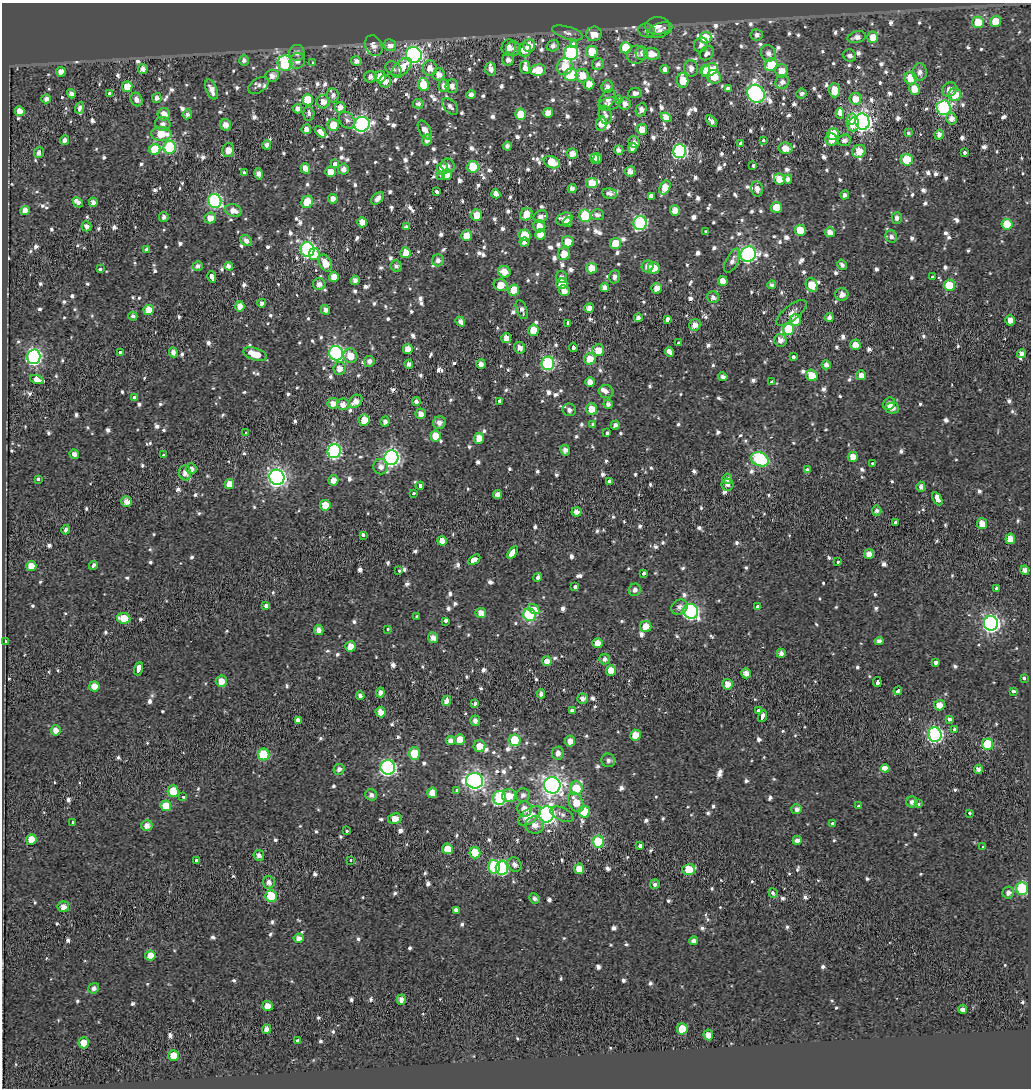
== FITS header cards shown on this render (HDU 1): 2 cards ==
NAXIS1  =                 1029
NAXIS2  =                 1086

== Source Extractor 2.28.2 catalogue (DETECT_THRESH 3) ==
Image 1029 x 1086 px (HDU 1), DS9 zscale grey, 1 PNG px = 1 image px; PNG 1033 x 1090 px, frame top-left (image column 1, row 1086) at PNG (2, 3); each listed source drawn as its Kron ellipse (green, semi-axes under 4 px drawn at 4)
Background 0.132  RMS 0.73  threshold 2.18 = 3 sigma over >= 5 px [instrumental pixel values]
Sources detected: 1183; of the 1183, the 500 brightest by FLUX_AUTO listed and drawn (683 fainter detections omitted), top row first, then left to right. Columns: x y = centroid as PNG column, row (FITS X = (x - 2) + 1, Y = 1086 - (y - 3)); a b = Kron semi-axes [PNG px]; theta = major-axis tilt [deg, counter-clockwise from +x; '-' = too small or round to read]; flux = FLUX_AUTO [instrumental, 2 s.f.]
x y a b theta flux
995 21 5 5 - 1100
978 22 6 5 - 1100
657 26 12 8 2 550
660 30 13 7 21 280
647 31 8 7 - 220
568 33 16 6 -16 240
594 34 8 7 - 670
757 35 6 5 - 210
857 37 9 5 16 360
873 37 5 5 - 750
705 38 6 5 - 1500
573 44 4 4 - 620
390 45 6 6 - 430
529 45 6 6 - 680
701 45 7 6 - 250
374 46 11 8 -63 380
553 46 6 5 - 270
509 48 8 7 - 460
513 48 7 7 - 200
626 48 5 5 - 1600
524 50 7 6 - 570
592 52 6 5 - 1200
297 53 8 7 - 250
571 53 7 7 - 8300
642 53 7 6 - 270
707 53 7 6 - 250
768 53 8 7 - 350
652 54 8 6 -8 630
414 55 8 8 - 17000
636 55 9 9 - 310
850 55 6 6 - 210
244 60 5 4 - 210
508 60 6 5 - 260
297 61 8 7 - 290
356 61 5 4 - 260
285 63 7 7 - 5600
313 63 3 3 - 350
598 64 6 5 - 220
771 64 6 6 - 2400
525 67 7 5 -85 900
565 67 8 7 - 1100
402 68 12 7 46 900
430 68 8 7 - 490
691 68 8 7 - 380
143 69 5 5 - 340
393 69 9 6 -38 210
491 69 6 5 - 320
538 70 8 6 9 1100
665 70 4 4 - 310
710 70 8 6 29 1900
705 71 5 5 - 700
782 71 6 6 - 560
61 72 5 5 - 430
920 72 9 7 -90 290
439 74 6 6 - 420
571 75 6 6 - 2900
272 76 7 6 - 350
582 76 7 6 - 740
370 77 6 6 - 230
380 77 6 5 - 760
714 77 7 6 - 850
911 78 6 6 - 1100
683 80 7 5 -82 1300
385 81 6 6 - 420
782 82 7 6 - 290
423 84 6 5 - 1500
589 84 5 5 - 580
259 85 11 7 33 240
444 86 6 5 - 380
452 86 7 6 - 320
607 86 6 5 - 250
127 87 5 5 - 1000
728 89 3 3 - 1200
914 89 6 5 - 710
950 89 8 6 48 410
212 90 10 5 -69 460
834 90 7 5 -89 1000
110 93 3 3 - 1500
635 93 7 5 6 240
801 93 5 5 - 210
71 94 5 4 - 230
756 94 9 8 - 15000
333 95 7 6 - 230
471 95 5 4 - 290
955 95 6 6 - 820
157 98 5 4 - 230
46 99 4 4 - 280
136 99 7 5 -64 310
607 99 10 7 54 360
855 99 6 6 - 660
308 100 5 5 - 1800
618 100 4 3 - 750
323 102 6 6 - 430
418 104 5 5 - 220
609 104 10 6 13 230
625 104 6 6 - 310
450 106 10 6 -49 250
340 107 5 5 - 430
80 108 6 4 69 200
944 108 7 7 - 8100
297 109 5 4 - 270
641 110 7 5 65 280
20 111 5 5 - 500
548 113 5 5 - 500
840 113 5 3 - 3100
164 114 6 6 - 570
187 114 5 4 - 210
309 114 7 5 -88 250
521 114 5 5 - 980
605 115 9 6 -75 280
666 117 5 4 - 640
851 119 6 4 70 940
951 119 6 5 - 320
347 120 9 7 -49 230
712 121 7 4 -47 250
862 122 8 7 - 25000
163 124 8 7 - 230
362 124 8 7 - 12000
601 124 7 5 83 670
853 124 7 5 71 820
226 125 6 5 - 380
333 125 6 5 - 1100
306 129 5 4 - 350
642 129 5 5 - 640
425 130 10 5 -60 420
321 132 7 3 -44 2200
908 133 3 3 - 590
161 134 10 7 -2 1200
833 134 6 5 - 990
939 135 5 4 - 290
64 140 5 4 - 250
427 140 5 5 - 280
831 140 6 6 - 510
844 140 6 5 - 240
763 141 3 3 - 350
634 142 6 5 - 220
740 143 3 3 - 580
267 145 5 4 - 210
507 146 4 4 - 200
170 147 6 6 - 5600
632 148 5 4 - 380
785 148 7 5 -12 620
155 149 5 5 - 1400
228 150 7 6 - 540
619 150 5 4 - 230
679 151 7 6 - 8600
859 151 7 6 - 860
965 152 3 3 - 540
39 153 5 5 - 250
572 154 5 5 - 450
597 158 5 4 - 430
594 159 5 4 - 480
907 160 6 6 - 1800
552 162 8 5 -22 1200
335 164 4 3 - 2300
753 165 3 3 - 620
448 166 7 6 - 210
473 167 6 6 - 2000
305 168 5 4 - 440
442 168 6 5 - 820
343 169 5 5 - 260
630 171 5 5 - 330
331 172 5 5 - 680
245 173 4 3 - 340
259 174 6 4 -76 260
447 174 5 5 - 1100
441 175 4 3 - 1200
779 179 6 5 - 620
788 179 4 4 - 260
592 183 5 5 - 840
665 188 7 5 62 950
572 189 4 4 - 290
757 189 7 6 - 300
437 192 4 3 - 530
610 193 7 5 -11 260
496 194 4 4 - 360
845 195 4 4 - 210
651 196 4 4 - 2400
378 198 8 5 43 320
333 199 5 4 - 440
215 201 7 6 - 8200
78 202 6 4 -44 670
93 202 4 4 - 290
307 202 6 5 - 1300
776 207 5 5 - 960
25 210 5 4 - 360
233 210 8 6 -19 480
675 211 5 5 - 600
526 214 6 5 - 690
476 215 6 5 - 650
597 215 6 5 - 200
585 216 6 6 - 2900
164 217 5 4 - 200
541 217 7 6 - 320
210 218 6 5 - 550
897 218 6 5 - 210
564 219 8 6 21 530
362 222 5 4 - 430
568 222 5 4 - 320
640 223 7 6 - 8200
1007 224 5 5 - 1300
86 226 5 5 - 240
539 226 6 6 - 490
407 227 4 3 - 760
800 230 5 5 - 1700
705 231 3 3 - 350
830 232 5 5 - 380
540 234 5 5 - 580
524 235 6 6 - 1900
466 236 5 5 - 770
891 237 6 5 - 210
246 241 6 5 - 270
524 242 5 4 - 220
568 242 6 5 - 730
615 243 5 5 - 1100
147 249 4 3 - 1700
307 250 7 7 - 12000
405 253 5 5 - 930
314 254 6 5 - 560
564 254 6 6 - 710
748 254 8 7 - 14000
438 260 6 5 - 250
732 261 13 6 63 270
325 263 9 6 -62 840
842 265 5 4 - 200
198 266 5 5 - 200
229 266 4 4 - 790
396 266 6 5 - 200
648 266 6 5 - 390
592 268 5 5 - 830
654 268 6 6 - 820
100 269 4 3 - 450
504 272 6 5 - 610
212 277 6 3 -73 1400
334 277 5 5 - 620
561 277 6 5 - 210
614 277 6 5 - 220
933 277 4 3 - 530
355 280 4 4 - 300
723 281 5 5 - 580
319 284 6 6 - 290
562 284 5 5 - 730
501 285 7 6 - 810
772 285 4 4 - 220
812 285 7 5 -64 920
949 285 5 5 - 1700
604 287 4 4 - 260
657 288 5 5 - 460
514 290 5 5 - 1000
564 291 6 5 - 360
842 294 6 6 - 320
713 297 6 6 - 220
262 303 4 4 - 200
240 306 5 4 - 590
589 308 5 4 - 390
149 310 5 5 - 890
325 310 5 4 - 290
522 310 10 5 -69 230
791 313 18 7 38 340
133 316 4 4 - 230
638 318 4 4 - 240
829 318 4 4 - 250
667 319 4 3 - 1300
795 320 6 5 - 980
1010 320 5 4 - 420
460 322 5 4 - 310
568 323 3 3 - 1100
695 325 6 5 - 370
788 329 6 5 - 3800
533 330 5 5 - 870
506 338 5 5 - 470
780 340 6 6 - 310
679 343 3 3 - 410
855 345 5 5 - 550
573 347 5 3 - 1100
520 348 6 5 - 380
408 349 5 5 - 540
598 350 6 6 - 640
173 352 5 4 - 280
669 352 5 3 - 2800
120 353 3 3 - 570
336 353 7 7 - 11000
255 354 12 6 -19 870
1021 354 4 4 - 270
350 356 7 7 - 840
34 357 7 7 - 11000
794 357 3 3 - 530
590 359 6 5 - 980
369 361 5 5 - 240
548 363 6 6 - 7400
409 364 4 4 - 240
481 364 5 4 - 330
826 365 4 4 - 280
339 368 6 6 - 420
812 375 6 5 - 920
861 375 5 5 - 370
723 377 5 4 - 190
37 380 7 3 -18 12000
590 382 5 5 - 420
772 382 3 3 - 220
606 391 7 6 - 240
135 398 3 3 - 830
355 401 8 5 41 440
500 401 4 3 - 580
416 402 4 4 - 210
333 403 5 5 - 440
343 404 6 5 - 370
608 404 4 4 - 220
889 404 7 5 55 330
892 408 7 5 -1 330
591 409 6 5 - 930
569 410 7 6 - 240
421 414 5 5 - 420
364 420 5 5 - 1100
385 422 5 4 - 220
439 423 6 6 - 310
593 425 3 3 - 520
615 425 4 4 - 220
245 433 3 2 - 310
607 433 4 3 - 420
435 436 5 5 - 830
479 438 5 5 - 660
565 450 5 5 - 250
334 451 7 6 - 9200
74 454 5 4 - 210
163 455 3 3 - 680
853 457 5 5 - 500
391 458 7 7 - 15000
760 459 9 6 -21 8000
872 463 3 3 - 780
381 467 8 7 - 320
191 469 5 5 - 280
807 470 3 3 - 530
185 473 7 6 - 330
277 477 8 7 - 22000
38 479 4 3 - 480
727 479 5 5 - 240
333 480 5 5 - 470
610 482 4 3 - 1600
229 484 5 5 - 700
727 485 6 6 - 240
420 486 4 3 - 1000
921 487 5 4 - 230
413 494 3 3 - 320
497 494 4 4 - 310
937 499 7 4 -60 3600
127 501 5 5 - 370
325 505 5 5 - 960
877 511 5 4 - 210
576 512 5 4 - 290
896 523 3 3 - 1200
982 524 5 5 - 620
66 530 5 3 - 210
363 535 3 3 - 710
1010 539 5 5 - 680
442 541 5 4 - 540
512 552 7 3 57 3500
869 554 5 5 - 430
474 560 6 3 33 5000
838 562 3 3 - 320
93 565 4 3 - 950
31 566 5 5 - 710
1025 570 4 4 - 280
399 571 3 3 - 270
644 573 3 3 - 750
537 577 4 4 - 1100
575 586 4 3 - 740
996 589 4 3 - 520
635 590 6 6 - 240
266 606 3 3 - 990
680 607 9 7 34 270
758 607 3 3 - 1200
534 609 6 4 -36 2100
691 611 8 7 - 11000
481 613 5 5 - 450
530 615 6 6 - 7000
417 617 3 3 - 550
124 618 7 5 -7 910
445 621 4 3 - 1500
991 623 7 7 - 18000
646 627 5 5 - 830
387 629 4 3 - 240
319 630 5 4 - 290
433 638 5 5 - 360
5 641 3 3 - 640
879 641 4 4 - 210
597 643 5 5 - 570
350 647 5 5 - 710
781 653 4 4 - 270
605 659 5 5 - 210
547 661 5 5 - 450
936 662 4 3 - 1000
139 669 7 3 71 3800
611 671 5 5 - 930
746 673 5 4 - 390
1024 678 3 3 - 750
221 681 6 5 - 520
877 682 5 3 - 1100
727 684 5 5 - 550
94 686 5 5 - 830
898 691 4 3 - 790
1014 691 4 3 - 1700
380 693 5 4 - 230
541 694 4 4 - 240
360 696 4 4 - 290
583 699 5 5 - 230
447 701 5 4 - 370
475 703 3 3 - 610
939 705 5 5 - 550
572 710 3 3 - 1600
759 711 4 3 - 1200
380 712 5 5 - 470
762 716 6 3 71 1400
949 719 3 3 - 490
298 721 4 3 - 4000
475 721 5 5 - 290
954 729 3 3 - 660
56 730 5 5 - 410
635 735 5 5 - 850
935 735 7 7 - 10000
451 740 5 4 - 300
460 740 5 5 - 900
515 740 6 5 - 2800
570 741 5 5 - 400
987 744 6 5 - 2800
479 746 6 5 - 630
414 753 6 5 - 1800
558 753 6 5 - 330
264 754 6 5 - 3200
608 760 7 6 - 210
388 767 7 7 - 12000
885 768 4 3 - 36000
339 769 6 5 - 240
978 769 4 4 - 250
475 781 8 7 - 21000
552 785 8 8 - 30000
576 788 7 6 - 1300
457 790 3 3 - 600
173 791 6 5 - 1300
432 793 5 5 - 620
371 795 6 5 - 240
523 795 7 6 - 240
509 796 7 6 - 770
183 797 3 3 - 370
500 798 7 6 - 5800
576 802 10 7 -64 970
912 802 5 5 - 230
919 804 3 3 - 220
166 806 5 5 - 1000
859 806 3 3 - 240
524 809 8 7 - 580
797 809 5 5 - 210
584 812 6 5 - 1900
970 813 3 3 - 720
546 814 8 7 - 16000
562 814 12 6 -24 240
530 816 13 7 37 1200
395 819 7 5 8 520
73 822 3 3 - 1000
832 824 3 3 - 480
535 825 9 8 - 450
147 826 5 5 - 390
346 831 3 3 - 250
31 840 5 5 - 920
797 840 5 4 - 250
598 842 6 5 - 3100
640 845 4 3 - 1100
983 846 3 3 - 230
447 849 5 5 - 970
475 853 6 5 - 1500
259 855 5 5 - 210
196 860 3 3 - 500
350 860 3 3 - 360
515 864 7 6 - 290
494 866 7 6 - 3800
502 868 7 6 - 5100
579 869 5 5 - 650
689 869 6 5 - 1600
269 882 6 6 - 290
655 884 5 5 - 200
1022 889 6 6 - 4700
773 893 5 3 - 370
1008 893 6 6 - 270
271 896 6 5 - 2400
535 898 5 4 - 200
63 907 6 5 - 390
456 910 4 3 - 970
299 938 5 4 - 340
694 941 4 4 - 300
150 956 5 5 - 810
94 988 6 5 - 220
401 1000 5 4 - 340
268 1006 5 5 - 540
962 1009 4 4 - 250
267 1029 4 4 - 310
682 1029 5 5 - 1400
708 1035 5 5 - 460
298 1041 3 3 - 380
84 1043 5 5 - 820
173 1055 5 5 - 930
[683 fainter detections neither listed nor drawn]